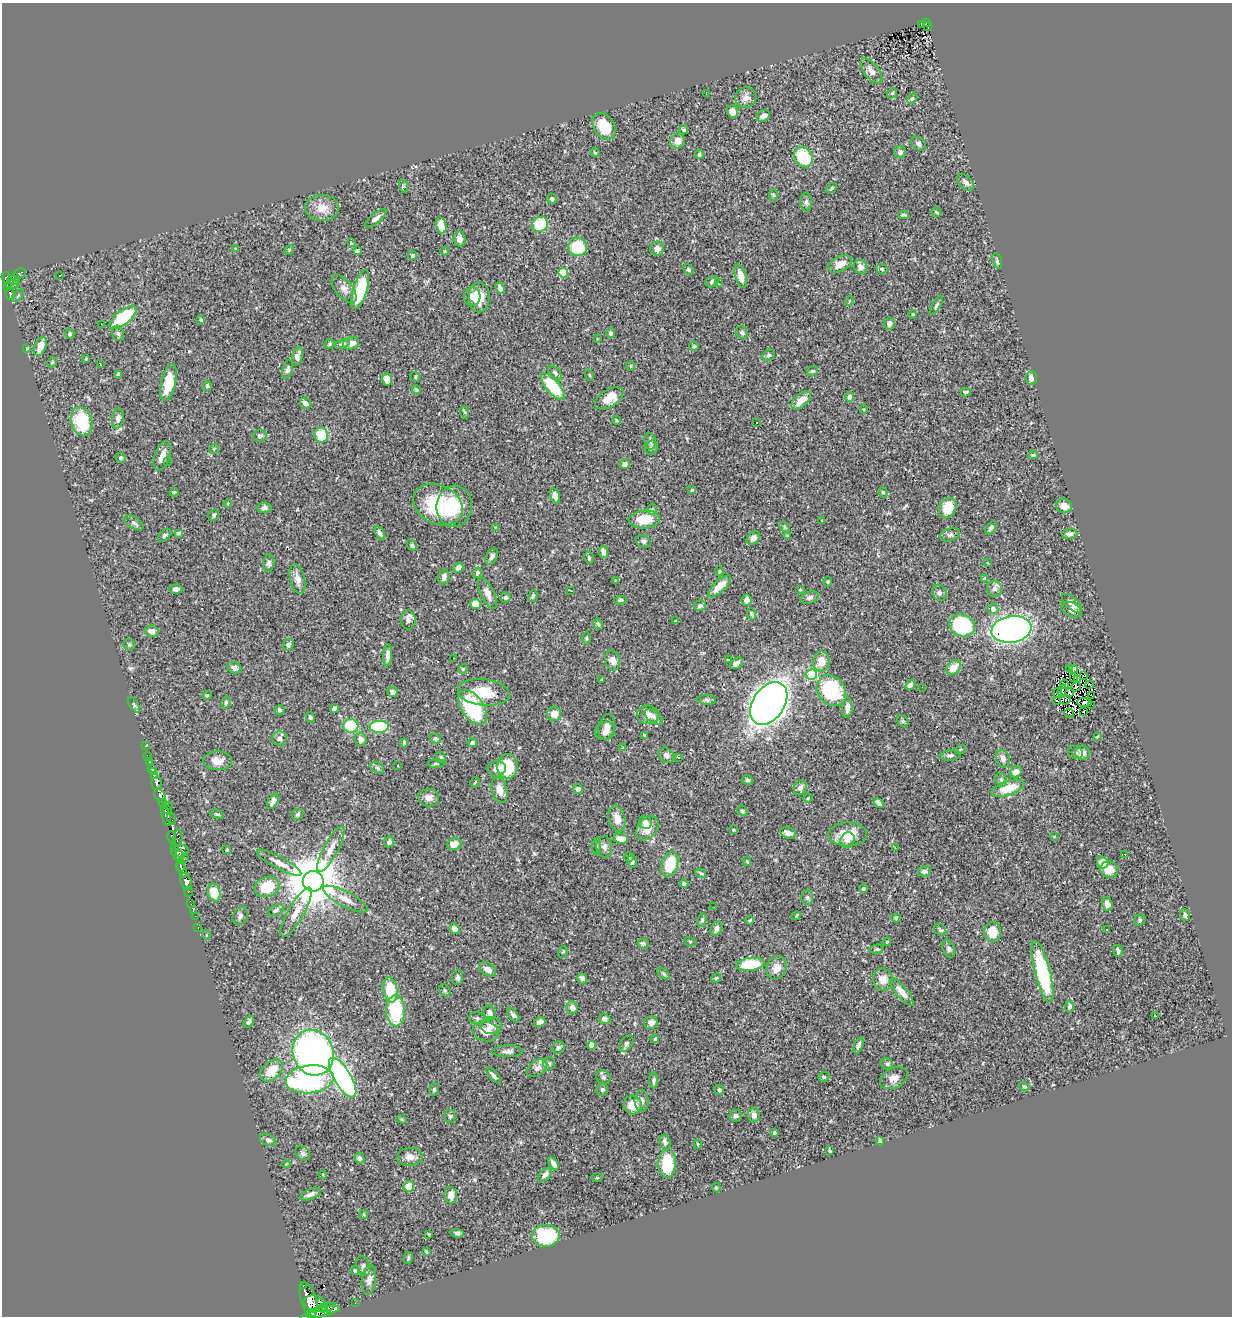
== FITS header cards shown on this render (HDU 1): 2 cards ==
NAXIS1  =                 1230
NAXIS2  =                 1314

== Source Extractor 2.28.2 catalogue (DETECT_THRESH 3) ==
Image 1230 x 1314 px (HDU 1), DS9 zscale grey, 1 PNG px = 1 image px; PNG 1234 x 1318 px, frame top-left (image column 1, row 1314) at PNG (2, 3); each listed source drawn as its Kron ellipse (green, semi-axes under 4 px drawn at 4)
Background 0.562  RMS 0.025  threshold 0.0765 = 3 sigma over >= 5 px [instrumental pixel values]
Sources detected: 453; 4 with non-positive FLUX_AUTO (blend fragments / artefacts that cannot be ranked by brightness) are neither listed nor drawn; the other 449 listed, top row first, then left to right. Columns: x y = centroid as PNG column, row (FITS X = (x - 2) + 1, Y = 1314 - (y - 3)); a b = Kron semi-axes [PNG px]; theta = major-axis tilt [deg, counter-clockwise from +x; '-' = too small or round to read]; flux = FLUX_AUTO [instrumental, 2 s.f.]
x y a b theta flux
926 22 3 2 - 2.3
921 24 4 3 - 20
928 27 4 3 - 10
871 71 15 7 -51 12
892 93 5 4 - 2.2
706 94 2 2 - 1
746 98 11 10 - 9.5
912 98 6 4 47 2.6
732 111 6 5 - 13
763 116 7 5 30 8.6
604 126 14 10 -57 40
684 130 5 3 - 3
678 141 8 7 - 13
919 144 8 6 -45 6.3
900 152 6 6 - 5.9
595 153 4 4 - 1.8
699 154 5 4 - 2.8
803 157 11 8 -54 68
966 182 10 6 -45 6.7
403 186 7 4 -71 2
832 188 6 4 37 2.2
773 195 6 4 -88 2.1
552 199 5 4 - 2.9
806 202 9 5 -90 3.8
322 208 17 13 -2 22
936 212 5 2 - 1.9
903 215 5 3 - 3.2
376 219 13 5 39 6.3
540 224 8 7 - 54
441 225 8 5 -77 18
459 239 7 6 - 8
351 243 4 4 - 1.4
578 247 9 9 - 76
236 249 4 2 - 1.1
657 249 7 7 - 9.1
289 250 5 4 - 1.9
357 251 4 3 - 2.7
445 251 4 4 - 1.6
413 255 4 4 - 3.1
997 261 8 4 -72 4.1
840 264 12 7 26 15
861 267 7 6 - 7.3
882 269 5 4 - 2.7
688 270 6 4 -46 2.7
20 273 6 5 - 22
563 273 5 4 - 61
59 276 2 2 - 1.1
741 276 12 5 -73 17
6 278 6 4 -63 130
16 278 3 3 - 40
14 280 6 4 -19 52
712 282 7 5 22 4.2
718 282 3 2 - 3.7
12 284 7 3 2 57
8 287 4 3 - 77
500 288 6 4 -68 6.1
344 289 16 8 -50 12
360 290 20 7 73 92
10 294 6 3 -75 52
18 296 7 3 46 2
472 297 9 8 - 9.8
479 297 15 10 -90 28
849 301 5 3 - 1.3
936 305 10 3 58 2.9
913 314 4 3 - 1.5
123 317 16 7 38 100
201 320 4 3 - 2.5
101 324 2 2 - 1.1
889 324 6 5 - 7.5
118 333 8 6 -74 4
611 333 5 4 - 3.1
742 333 7 5 -65 4.8
70 334 5 4 - 3.6
597 339 3 2 - 1.2
351 343 8 6 17 12
329 344 5 4 - 2.8
342 344 8 4 18 3.1
40 346 10 5 68 19
694 346 4 4 - 2.5
27 349 4 3 - 2.2
769 355 6 5 - 3
297 356 10 5 74 8.6
86 359 4 3 - 1.9
52 362 5 4 - 2
100 363 3 2 - 1.3
630 366 4 4 - 2
288 369 10 5 74 5.2
812 371 6 4 15 2.9
555 373 9 5 -49 4
118 374 4 4 - 5.2
589 375 5 3 - 1.5
415 377 5 4 - 2.2
1031 378 6 6 - 11
387 379 6 5 - 22
169 382 18 7 78 44
207 386 5 4 - 2.4
553 386 16 6 -49 90
416 390 5 4 - 2.3
966 392 5 4 - 2.9
850 397 4 4 - 11
609 398 16 8 33 27
801 400 11 6 42 20
305 403 6 5 - 6.2
864 409 4 4 - 1.7
464 412 6 4 -69 2.1
118 418 10 5 81 7.3
617 420 4 4 - 2
82 421 15 10 -75 77
757 422 3 2 - 1.7
321 435 7 7 - 48
260 436 6 6 - 4.7
650 441 8 5 -82 3.9
652 448 7 6 - 4.4
214 449 5 3 - 1.4
1033 455 4 3 - 2.4
162 456 15 7 71 14
121 458 5 5 - 2.5
168 461 2 2 - 0.72
625 464 5 4 - 7.6
692 490 4 4 - 1.7
174 492 4 4 - 1.7
883 492 5 4 - 2.1
555 496 8 4 -76 7.6
228 503 4 3 - 1.3
438 505 26 19 -27 110
454 506 21 17 85 54
1064 506 8 7 - 16
264 508 7 5 8 5.3
948 508 10 8 60 33
652 510 5 5 - 2.6
214 515 6 5 - 3.8
645 519 16 9 5 35
822 520 3 2 - 1.1
134 523 11 5 -34 5
495 527 3 3 - 1.1
785 527 5 4 - 2.3
991 528 7 4 58 5.2
178 533 4 4 - 2.8
380 533 7 4 -60 4.5
1070 534 7 5 4 5.4
164 535 8 5 45 3.2
950 535 10 6 18 4.6
787 536 4 3 - 1.9
753 538 7 5 47 7
643 541 8 6 -28 4.3
412 545 5 4 - 2.6
604 552 6 4 -79 8.4
492 557 9 5 61 6.2
589 558 6 4 -75 2.5
269 563 8 5 85 4.5
988 563 4 2 - 1.2
458 568 5 4 - 9
719 571 5 3 - 1.5
477 573 5 4 - 3.5
444 577 7 5 79 6.6
984 578 4 4 - 1.6
297 579 15 7 -77 12
615 580 3 3 - 1.1
827 582 5 3 - 1.7
719 586 15 5 43 21
176 589 6 4 1 8
994 589 8 7 - 6.8
570 590 3 2 - 1.5
800 590 5 3 - 1.4
488 593 17 6 -64 12
939 593 8 7 - 5.4
533 596 6 3 66 2.8
505 597 5 5 - 3.2
810 597 9 5 17 5.6
620 600 6 3 6 2.9
746 600 5 5 - 13
1072 603 12 5 -43 11
476 604 5 5 - 19
700 606 6 5 - 3.8
993 609 5 5 - 7
1071 610 11 7 -25 8.1
752 614 6 4 -69 3
408 620 9 7 -85 7.6
675 621 3 3 - 1.3
598 624 6 4 -62 2.4
962 625 13 10 -21 150
1011 629 20 13 9 630
152 631 7 5 -15 9.9
586 638 6 4 -89 2
129 645 6 5 - 3.1
289 645 6 5 - 4.6
388 655 11 4 85 8.4
453 658 3 2 - 1.3
613 660 10 7 -75 12
728 660 4 3 - 1.7
821 661 10 8 81 20
736 663 7 5 39 5
954 667 8 6 46 20
234 668 7 5 -22 6.9
463 669 5 4 - 2
1069 669 2 2 - 3.3
1073 669 4 3 - 3.8
812 674 5 5 - 110
1083 675 4 2 - 0.024
1073 677 3 2 - 2.1
601 680 3 3 - 2
1078 680 3 2 - 0.87
1064 684 4 3 - 1.9
910 685 6 4 51 5.2
1090 685 4 2 - 1.5
922 687 2 2 - 2
1076 687 5 2 - 2.2
1062 690 6 2 77 2.6
831 691 16 13 -51 110
392 692 6 4 -39 4.4
484 692 26 13 -6 50
1069 692 3 3 - 1.3
1058 693 5 2 - 1.5
207 695 4 4 - 1.9
1092 696 3 2 - 0.29
707 700 9 5 -1 3.7
1057 700 3 2 - 0.13
1065 700 6 2 17 0.38
226 702 6 4 76 2.7
1085 702 7 3 -2 2.7
769 703 24 15 56 2100
134 705 9 3 -57 2.6
1092 705 2 2 - 0.095
473 707 20 11 -55 140
334 708 4 4 - 5.1
847 708 10 5 87 10
279 710 5 5 - 3.2
1084 712 2 2 - 0.86
1069 713 5 2 - 0.27
554 714 7 7 - 16
648 715 10 9 - 12
310 717 5 4 - 3.1
654 717 10 6 -38 6.5
903 721 6 5 - 2.5
351 726 7 7 - 96
379 727 9 6 2 130
607 727 13 8 77 13
605 731 10 9 - 11
644 735 4 3 - 2.5
1097 737 4 3 - 1.4
279 738 7 7 - 5.8
361 739 7 6 - 6.6
436 739 5 5 - 3.1
404 743 4 3 - 3
472 743 4 4 - 3.9
145 746 3 2 - 4.9
623 748 4 4 - 1.5
960 750 5 3 - 1.8
1075 753 8 6 -20 3.4
1082 753 7 7 - 11
666 755 8 6 -45 6.3
950 755 10 5 6 4.1
148 756 4 2 - 8.1
678 757 3 3 - 1.4
441 758 6 5 - 2.9
1003 759 9 7 -75 6.9
217 761 14 9 -2 15
149 762 2 2 - 4.9
436 764 8 3 4 2.2
398 765 3 3 - 2.9
507 766 12 10 88 72
377 768 7 5 -31 3.4
151 769 4 3 - 8.7
497 769 9 7 11 10
154 771 3 3 - 7.2
1016 772 6 5 - 8.8
154 775 4 3 - 39
747 780 5 4 - 3.6
1001 780 7 5 -70 3.6
475 782 5 2 - 1.5
157 783 7 5 -89 130
800 788 8 6 67 6.8
1008 788 17 7 18 41
578 789 5 4 - 6.3
499 790 13 7 -76 14
160 796 8 4 -58 390
429 798 10 8 -7 11
808 798 5 3 - 1.6
273 801 8 5 60 9.1
162 803 4 3 - 170
879 803 6 3 -48 4.3
169 806 3 2 - 45
167 810 3 3 - 81
742 811 5 4 - 3.8
217 814 7 4 -17 2.3
297 814 6 5 - 2.7
166 815 11 4 -76 550
617 818 13 8 -75 16
172 819 6 2 -73 20
645 822 7 6 - 13
647 828 14 9 49 22
733 830 3 3 - 1.6
788 833 8 5 -19 10
848 834 19 12 0 37
172 837 6 3 -73 19
1054 837 3 2 - 1.2
178 838 8 4 87 110
621 839 7 5 -10 11
847 840 8 6 56 6.9
389 842 5 5 - 5.6
454 844 7 6 - 14
597 846 8 4 90 2.7
174 847 3 2 - 23
604 847 10 8 -87 7.6
895 848 3 2 - 3.1
331 849 25 7 62 19
227 850 4 3 - 2
180 851 8 6 8 230
1125 854 3 2 - 1.7
179 856 5 4 - 67
629 857 5 5 - 2.6
184 859 2 2 - 9.8
747 861 4 3 - 1.8
632 862 6 4 -83 4.1
279 863 25 6 -28 15
1103 863 6 5 - 23
670 864 13 8 73 62
181 865 7 4 84 190
182 870 8 3 -68 290
1109 870 9 8 - 22
924 871 6 5 - 3.7
701 873 5 3 - 2.3
313 881 10 10 - 11000
186 882 8 5 -72 580
684 883 4 3 - 2.7
267 887 12 10 16 50
863 889 4 4 - 2.8
188 891 5 3 - 20
214 892 9 6 -78 42
807 898 7 5 -90 3.3
345 899 25 7 -27 19
191 904 3 2 - 11
1107 904 7 5 -70 8.1
714 907 2 2 - 0.95
193 910 4 3 - 14
276 910 9 5 27 3.9
296 912 28 8 60 21
1185 915 6 5 - 4.4
195 916 2 2 - 3.5
240 916 9 7 62 5
796 916 4 3 - 1.9
896 918 5 4 - 2.6
702 920 6 4 75 3.1
750 920 4 3 - 2.3
1140 920 6 5 - 2.9
198 927 3 2 - 11
454 929 6 4 -42 8.3
716 929 7 5 63 7.5
940 930 7 5 -45 3.5
1107 930 3 2 - 2.1
993 932 10 8 -88 28
206 935 5 3 - 1.3
690 941 6 3 -19 1.5
887 942 4 3 - 2.2
643 944 6 5 - 4.6
877 949 7 4 8 3
949 949 9 5 -69 4.6
1118 951 6 3 -77 4.4
563 952 6 4 62 2.2
750 964 14 6 7 72
776 968 12 9 66 14
488 969 9 6 -31 11
1042 972 32 7 -76 140
664 974 7 4 -36 2.8
458 977 7 5 87 4.2
582 978 5 4 - 4.8
716 978 6 3 44 1.7
883 979 11 9 -74 16
390 990 13 7 -82 52
445 990 6 5 - 2.6
902 992 17 5 -51 15
572 1007 6 5 - 11
1069 1007 6 4 83 4.2
396 1011 15 9 -89 100
490 1012 7 6 - 7.6
513 1015 8 4 -51 5
1156 1016 3 3 - 17
477 1018 7 6 - 4.8
604 1019 6 5 - 4.9
249 1022 6 4 55 4.9
540 1022 6 4 31 8.1
651 1023 7 6 - 7.1
491 1026 10 8 -7 10
486 1031 13 10 -14 21
655 1039 4 4 - 2.7
626 1044 9 5 55 3.8
592 1045 4 4 - 24
858 1045 8 4 67 5.6
558 1047 6 6 - 4.6
507 1051 15 6 1 6.8
313 1053 23 20 -70 600
549 1063 6 5 - 3.1
887 1064 6 5 - 3.1
537 1068 11 7 36 8.7
271 1070 13 8 40 35
494 1076 9 4 -50 5.5
603 1077 7 6 - 4.2
824 1077 6 4 20 2.7
343 1078 23 8 -60 510
894 1078 15 9 28 12
310 1079 24 14 6 280
654 1080 8 4 -90 3.9
1024 1086 5 3 - 2
434 1089 6 5 - 2.7
602 1090 6 6 - 3.2
719 1090 5 4 - 2.6
642 1101 11 7 -88 7.4
633 1105 9 9 - 25
754 1115 7 6 - 9.5
450 1116 7 5 -90 2.8
736 1116 6 6 - 5.2
402 1119 5 4 - 2.1
774 1132 3 3 - 2.5
268 1140 8 5 -22 5.1
880 1141 4 4 - 3.2
665 1142 7 5 -73 6.8
698 1144 4 3 - 1.9
830 1151 3 3 - 2.1
303 1153 8 6 -44 4.6
410 1157 13 9 2 12
359 1158 5 5 - 4.2
553 1163 7 4 -59 8.1
667 1163 14 9 87 72
286 1164 4 3 - 1.4
323 1175 4 3 - 1.3
545 1175 8 5 45 7
597 1178 5 3 - 1.6
409 1186 5 5 - 33
716 1188 5 4 - 1.9
310 1194 11 5 23 8
451 1195 8 6 -83 13
364 1214 5 4 - 1.9
457 1233 6 4 -11 4.2
429 1234 3 2 - 1.5
546 1236 14 11 3 120
426 1252 4 3 - 1.8
408 1258 6 3 78 2.5
363 1266 10 6 -70 5.7
355 1271 4 4 - 3.1
369 1280 14 7 82 8.7
303 1285 3 3 - 33
309 1299 17 7 -73 1200
315 1303 12 7 -16 200
321 1303 5 3 - 210
355 1303 2 2 - 5.7
323 1308 5 3 - 99
324 1312 17 4 14 410
312 1313 4 3 - 180
317 1313 20 5 25 260
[4 non-positive-flux detections neither listed nor drawn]